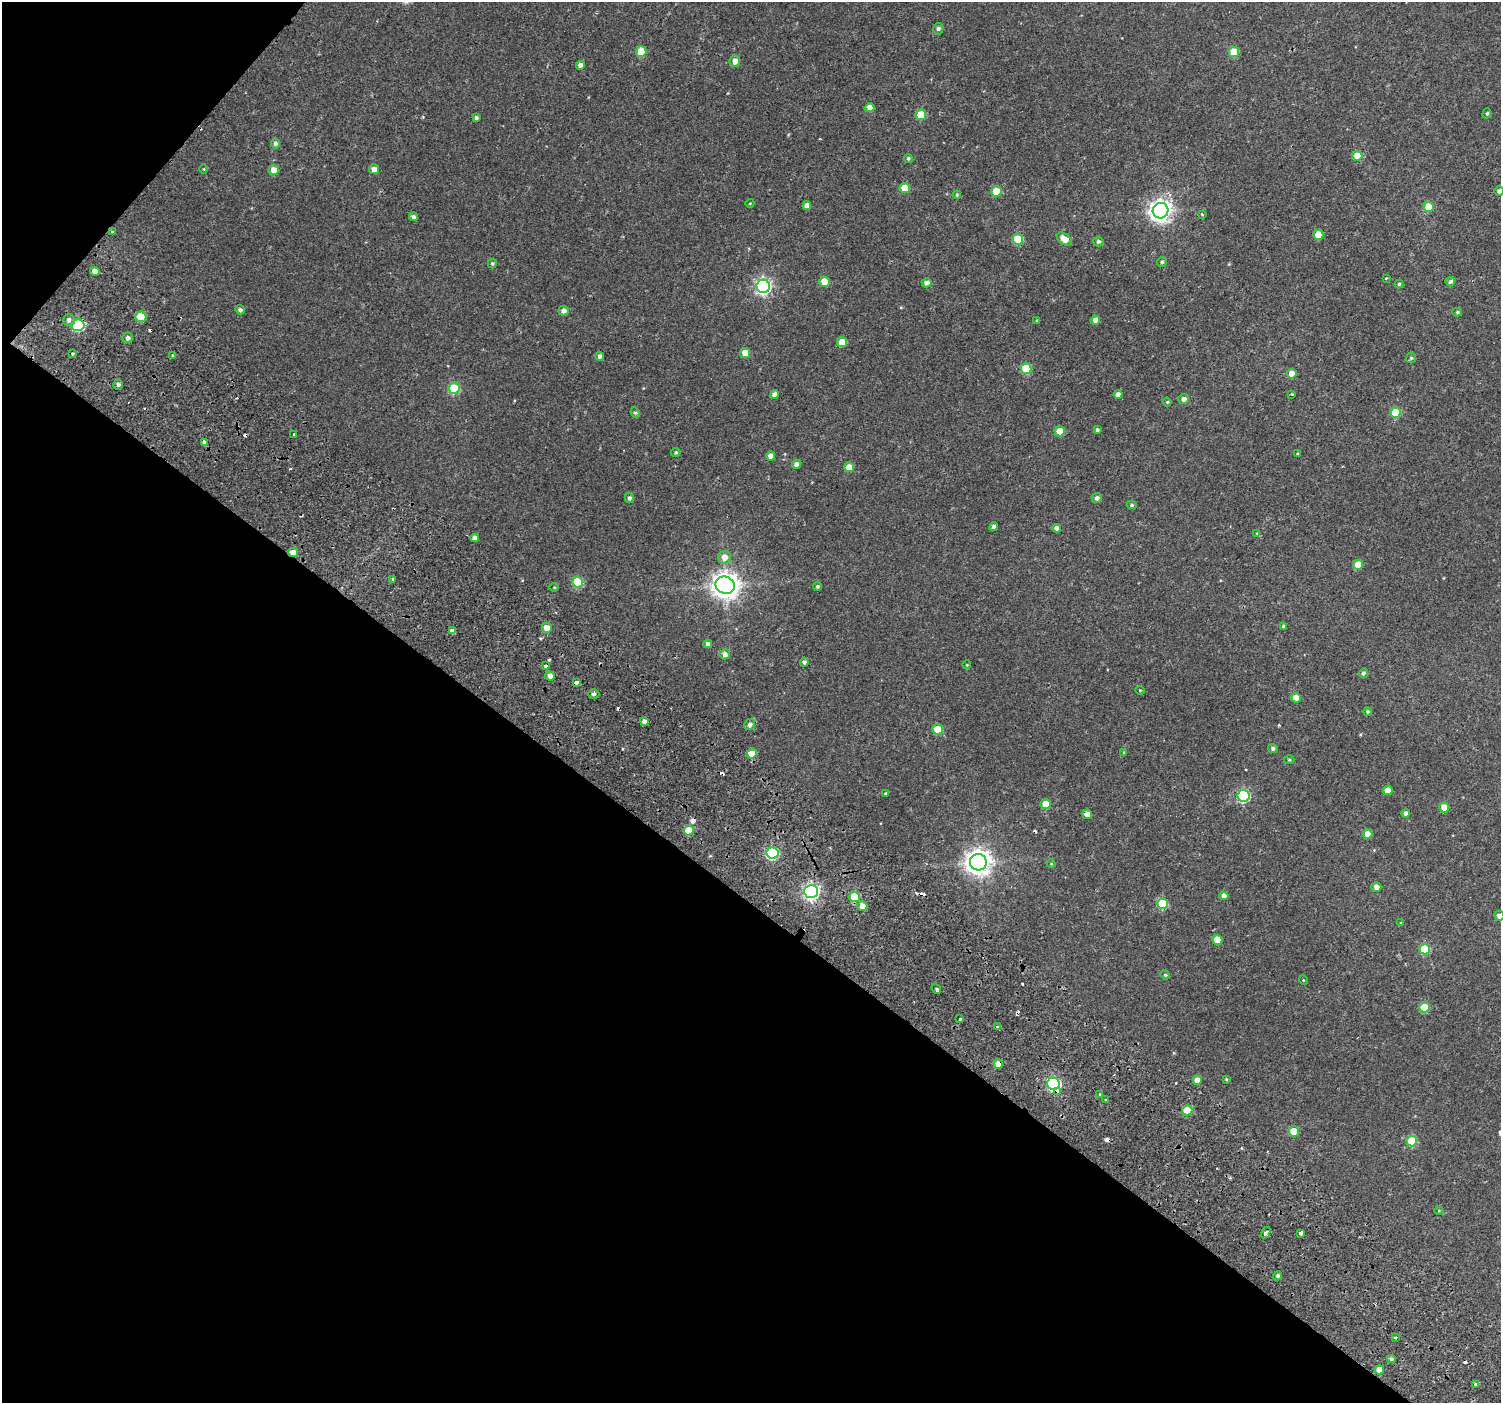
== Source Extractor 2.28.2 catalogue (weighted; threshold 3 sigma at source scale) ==
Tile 9 of 4 x 4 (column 1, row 3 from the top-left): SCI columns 90-1588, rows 1742-3142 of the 6168 x 6217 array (HDU 1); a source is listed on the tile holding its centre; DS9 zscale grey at full resolution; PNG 1503 x 1405 px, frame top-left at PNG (2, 2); each listed source drawn as its Kron ellipse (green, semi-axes under 4 px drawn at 4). Shown black and unused: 38% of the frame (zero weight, under 2 of 3 exposures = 6% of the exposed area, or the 3 px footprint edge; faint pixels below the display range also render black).
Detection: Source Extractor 2.28.2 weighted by HDU 2 'WHT'; one run over the whole footprint, this tile lists its part. Background 0.059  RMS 0.0044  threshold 0.0199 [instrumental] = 3 sigma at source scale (4.5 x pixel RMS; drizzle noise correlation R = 1.50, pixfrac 1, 0.0396/0.0396 arcsec/px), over >= 5 px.
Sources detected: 171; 14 cosmic-ray / hot-pixel residue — neither listed nor drawn; the other 157 listed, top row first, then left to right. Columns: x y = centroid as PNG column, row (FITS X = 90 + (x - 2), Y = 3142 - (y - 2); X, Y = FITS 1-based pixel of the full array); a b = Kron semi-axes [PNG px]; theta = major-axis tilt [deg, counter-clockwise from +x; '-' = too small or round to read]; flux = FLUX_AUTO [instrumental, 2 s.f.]
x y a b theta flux
938 29 6 5 - 1
641 51 5 5 - 14
1234 52 5 5 - 12
735 61 5 5 - 3.1
580 65 4 4 - 2.7
870 108 5 4 - 3.9
1487 113 5 4 - 0.63
921 115 5 5 - 12
476 118 4 4 - 1.1
275 143 5 4 - 1.1
1357 156 5 5 - 6.2
908 158 4 4 - 0.79
204 169 4 3 - 0.35
374 169 5 5 - 2.8
274 170 5 5 - 4.3
905 188 5 5 - 9.2
996 191 5 5 - 13
1499 191 5 4 - 1.4
957 195 4 3 - 0.49
750 203 4 3 - 0.34
807 205 4 4 - 3.1
1429 207 5 5 - 11
1161 211 8 7 - 290
1202 214 3 3 - 0.54
413 217 4 4 - 1.3
113 231 3 3 - 1.1
1318 235 5 5 - 8.4
1018 239 5 5 - 17
1064 239 8 5 -35 4.7
1098 242 5 5 - 0.91
1162 262 5 5 - 0.7
492 263 5 4 - 0.6
95 271 4 4 - 3.4
1386 278 3 3 - 0.79
824 282 5 5 - 8
1450 282 5 4 - 1.1
927 283 5 4 - 2.4
1399 284 4 4 - 0.68
763 286 7 6 - 130
240 310 5 4 - 1.2
564 311 5 4 - 1.9
1457 312 5 4 - 0.64
141 317 5 5 - 12
69 320 6 5 - 1.5
1095 320 4 4 - 2.7
1037 321 3 3 - 1.6
78 325 6 6 - 47
128 338 5 5 - 1.6
842 342 5 5 - 6.9
745 353 5 5 - 6.7
73 354 3 3 - 0.73
173 355 3 3 - 1.1
600 356 4 4 - 1.3
1411 358 5 5 - 0.7
1026 369 5 5 - 19
1292 374 5 5 - 5.3
118 384 5 5 - 1
454 388 5 5 - 27
774 394 4 4 - 2.2
1292 394 3 3 - 0.74
1118 395 4 4 - 2.4
1184 399 5 5 - 1.9
1167 402 4 4 - 0.49
635 413 5 4 - 0.68
1396 413 5 5 - 17
1097 430 4 3 - 0.95
1060 431 5 5 - 11
294 434 3 3 - 1
204 442 4 4 - 5
676 452 5 4 - 0.7
1297 454 4 2 - 0.32
770 456 4 4 - 2.6
797 464 5 4 - 2.1
849 467 5 5 - 6.3
629 498 5 4 - 1.1
1097 498 5 5 - 1.5
1132 505 5 4 - 0.75
994 527 4 4 - 1.7
1056 528 4 4 - 1.9
1257 533 4 3 - 0.37
475 538 4 4 - 2.1
293 552 5 4 - 4.1
724 557 7 6 - 3.8
1358 565 5 5 - 8
393 580 4 3 - 7.4
578 582 5 5 - 21
725 585 10 8 -21 480
817 586 4 4 - 0.73
554 587 4 3 - 0.36
1283 626 4 3 - 0.8
547 628 5 5 - 4.6
452 631 3 3 - 19
708 644 4 4 - 1.7
725 654 5 5 - 1.8
804 662 4 4 - 1.1
967 665 4 3 - 0.33
545 666 4 3 - 1.2
1363 673 5 4 - 1
550 676 5 4 - 3
576 683 4 3 - 3.1
1140 690 5 3 - 0.34
594 694 6 4 0 0.98
1296 698 5 4 - 4.3
1368 712 4 4 - 0.65
644 722 4 4 - 2.5
750 725 5 5 - 1.5
937 729 5 5 - 9.9
1273 748 4 4 - 1.1
1124 752 3 3 - 0.41
752 754 5 5 - 7.5
1289 760 5 3 - 0.45
1388 790 5 4 - 3.9
885 793 4 3 - 0.52
1243 796 6 6 - 50
1046 804 5 5 - 7.6
1444 807 5 5 - 5.3
1406 813 4 4 - 1.8
1087 814 5 4 - 4.2
689 830 5 5 - 9.1
1367 834 5 4 - 4.4
772 853 6 6 - 48
978 862 8 8 - 430
1051 864 4 4 - 0.43
1376 887 5 4 - 2
811 891 7 6 - 140
1224 896 4 4 - 2
854 897 5 5 - 19
1163 904 5 5 - 22
862 906 5 5 - 3.3
1499 916 5 4 - 2
1401 923 4 4 - 0.32
1217 940 5 5 - 7.8
1425 949 5 5 - 20
1165 975 5 4 - 0.56
1303 980 5 3 - 0.4
936 989 5 4 - 0.76
1424 1007 5 5 - 15
960 1018 3 3 - 2.9
997 1027 3 3 - 1.3
998 1064 5 4 - 4.4
1226 1079 4 3 - 0.45
1197 1080 4 4 - 3.9
1053 1084 6 6 - 74
1058 1092 4 3 - 4.7
1099 1094 3 3 - 0.85
1106 1099 3 3 - 1.3
1187 1110 5 5 - 13
1294 1131 5 5 - 10
1412 1141 5 5 - 18
1439 1211 4 4 - 0.42
1266 1233 6 3 59 1.3
1301 1233 4 3 - 2.8
1278 1276 4 4 - 0.97
1395 1338 3 3 - 0.73
1391 1359 4 4 - 1
1379 1370 4 4 - 4
1476 1384 3 3 - 5.9
Overlapping masked pixels (flux is a lower limit): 8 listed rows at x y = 113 231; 78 325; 293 552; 576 683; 752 754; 998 1064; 1053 1084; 1058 1092
Isophote crosses this tile's border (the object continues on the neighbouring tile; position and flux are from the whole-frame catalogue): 2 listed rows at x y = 1499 191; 1499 916